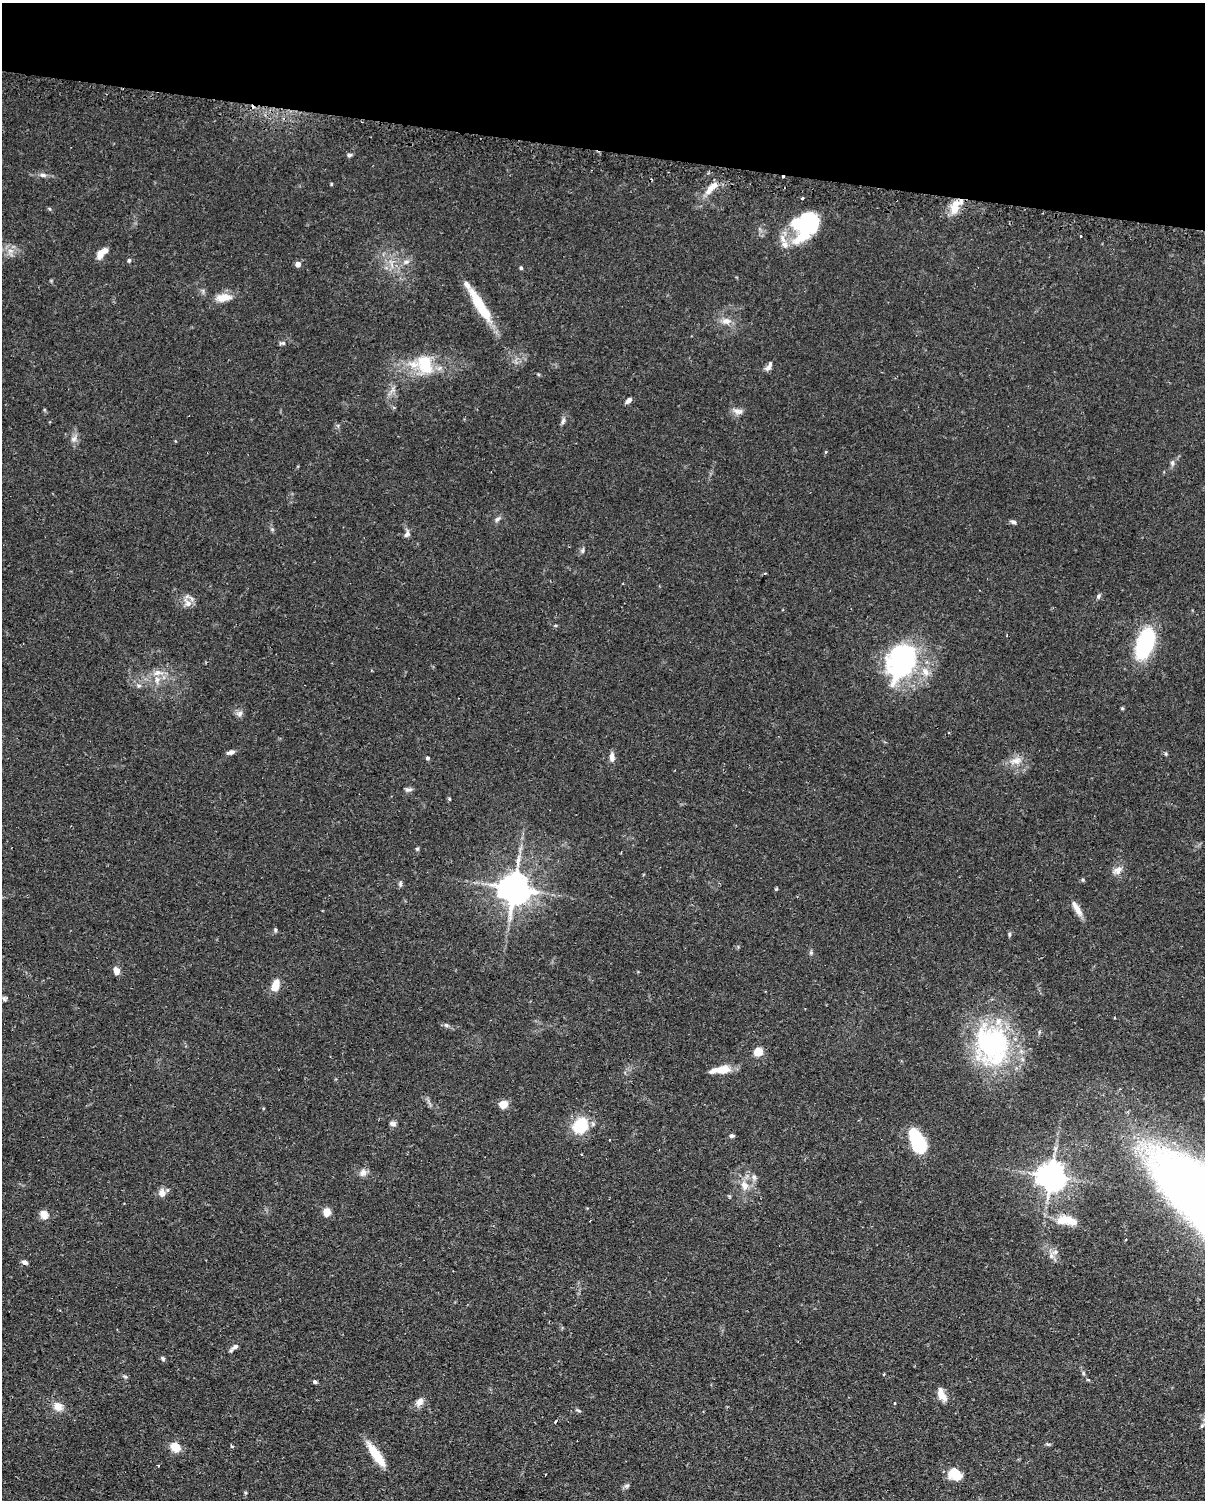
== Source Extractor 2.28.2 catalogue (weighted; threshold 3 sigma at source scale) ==
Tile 2 of 4 x 3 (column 2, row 1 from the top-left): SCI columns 1232-2434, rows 3256-4753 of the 4868 x 4896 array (HDU 1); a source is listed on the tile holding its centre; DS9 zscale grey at full resolution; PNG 1207 x 1502 px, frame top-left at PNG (2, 3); no overlay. Shown black and unused: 10% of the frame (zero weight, under 2 of 3 exposures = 4% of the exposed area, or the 3 px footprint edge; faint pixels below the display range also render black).
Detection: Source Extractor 2.28.2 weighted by HDU 2 'WHT'; one run over the whole footprint, this tile lists its part. Background 0.106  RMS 0.0054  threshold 0.0244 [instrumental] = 3 sigma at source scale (4.5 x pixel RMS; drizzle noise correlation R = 1.50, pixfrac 1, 0.05/0.05 arcsec/px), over >= 5 px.
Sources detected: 117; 3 inside a brighter object's white glare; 4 cosmic-ray / hot-pixel residue — not listed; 9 inside a brighter listed object's ellipse — not listed separately; the other 101 listed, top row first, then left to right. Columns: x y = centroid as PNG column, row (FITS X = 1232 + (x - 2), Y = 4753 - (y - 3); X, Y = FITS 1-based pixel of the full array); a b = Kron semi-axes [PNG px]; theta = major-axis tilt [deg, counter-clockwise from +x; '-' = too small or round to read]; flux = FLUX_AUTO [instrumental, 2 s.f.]
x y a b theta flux
349 155 7 4 9 1.1
43 175 9 6 -7 2
783 177 3 2 - 2.5
711 188 24 8 46 6.1
802 198 3 3 - 1.1
955 207 20 9 74 8.3
803 223 28 24 18 38
1081 236 2 2 - 0.67
785 244 10 8 84 3.3
10 250 7 5 -1 1.8
100 253 13 7 76 4.3
129 260 5 4 - 1
406 262 9 5 21 1.9
298 264 4 4 - 4.4
521 268 5 4 - 0.7
225 297 19 11 -2 6.1
478 302 40 12 -62 18
726 321 14 9 -5 4.2
283 343 7 5 0 1.1
425 364 22 16 -65 19
769 366 12 6 57 2.5
629 400 7 5 43 2.1
738 411 15 8 -8 3
563 421 11 4 69 1.6
74 439 10 7 35 2.2
825 452 5 3 - 0.56
1172 463 9 5 88 1.4
497 519 8 6 44 1.5
1013 522 7 5 -18 1.3
407 534 11 6 65 1.8
582 551 7 5 89 1.1
1098 596 7 5 63 1.1
188 603 14 9 -51 4
555 625 5 3 - 0.58
1007 635 4 2 - 0.37
1145 644 38 19 69 36
901 662 46 33 64 77
157 673 11 8 27 3.6
139 685 7 4 -18 1.2
240 713 9 7 46 1.9
231 752 9 5 16 1.9
1166 754 6 3 -71 0.69
612 757 12 6 -85 2.6
428 758 4 4 - 1.1
1016 761 17 10 13 5.4
409 789 11 5 7 1.4
449 799 5 3 - 0.54
417 849 5 4 - 0.86
1118 870 14 9 39 3.6
1083 880 6 4 71 0.72
400 884 8 5 90 1.2
514 888 10 9 - 1100
776 889 5 4 - 0.57
1077 909 21 6 -60 4.6
275 930 6 4 -72 0.83
1009 934 6 4 83 0.8
116 971 8 6 -76 3.8
275 985 11 7 68 8.1
4 998 8 4 -59 0.99
446 1025 7 5 -16 1.3
991 1044 54 43 -71 81
758 1052 6 6 - 11
723 1070 15 8 4 9.1
504 1104 8 7 - 5.8
393 1124 9 6 -10 1.7
580 1126 15 13 46 23
732 1136 6 4 11 1.3
609 1139 3 2 - 0.7
919 1143 15 12 76 31
581 1154 3 2 - 0.51
363 1173 11 9 74 2.7
1051 1176 8 8 - 770
754 1177 7 6 - 1.6
745 1185 13 9 -60 5.1
162 1193 10 8 -82 3.6
327 1212 5 5 - 16
44 1214 11 9 -55 3.8
1067 1220 26 11 -6 12
1055 1252 8 7 - 2.6
24 1262 7 5 -20 1.7
235 1346 11 6 36 2.1
163 1358 5 4 - 1.2
1083 1373 6 4 -72 0.78
884 1374 3 3 - 0.57
125 1377 7 4 -3 0.81
315 1382 6 4 -27 0.92
942 1395 17 8 -64 5.4
420 1402 12 9 58 3.4
895 1403 3 3 - 0.54
58 1407 13 11 -38 5
578 1410 7 3 -22 0.78
555 1421 4 3 - 0.68
1202 1426 6 4 53 0.91
232 1446 5 3 - 0.62
175 1447 12 10 -31 6.7
376 1455 31 8 -55 13
158 1465 3 3 - 1
545 1475 3 2 - 0.41
955 1475 18 12 -17 9.6
627 1486 7 5 2 1.2
245 1493 6 3 72 0.65
Overlapping masked pixels (flux is a lower limit): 1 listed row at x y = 783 177
Unlisted compact peaks at least as high as the median listed source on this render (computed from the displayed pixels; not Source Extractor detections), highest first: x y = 331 184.